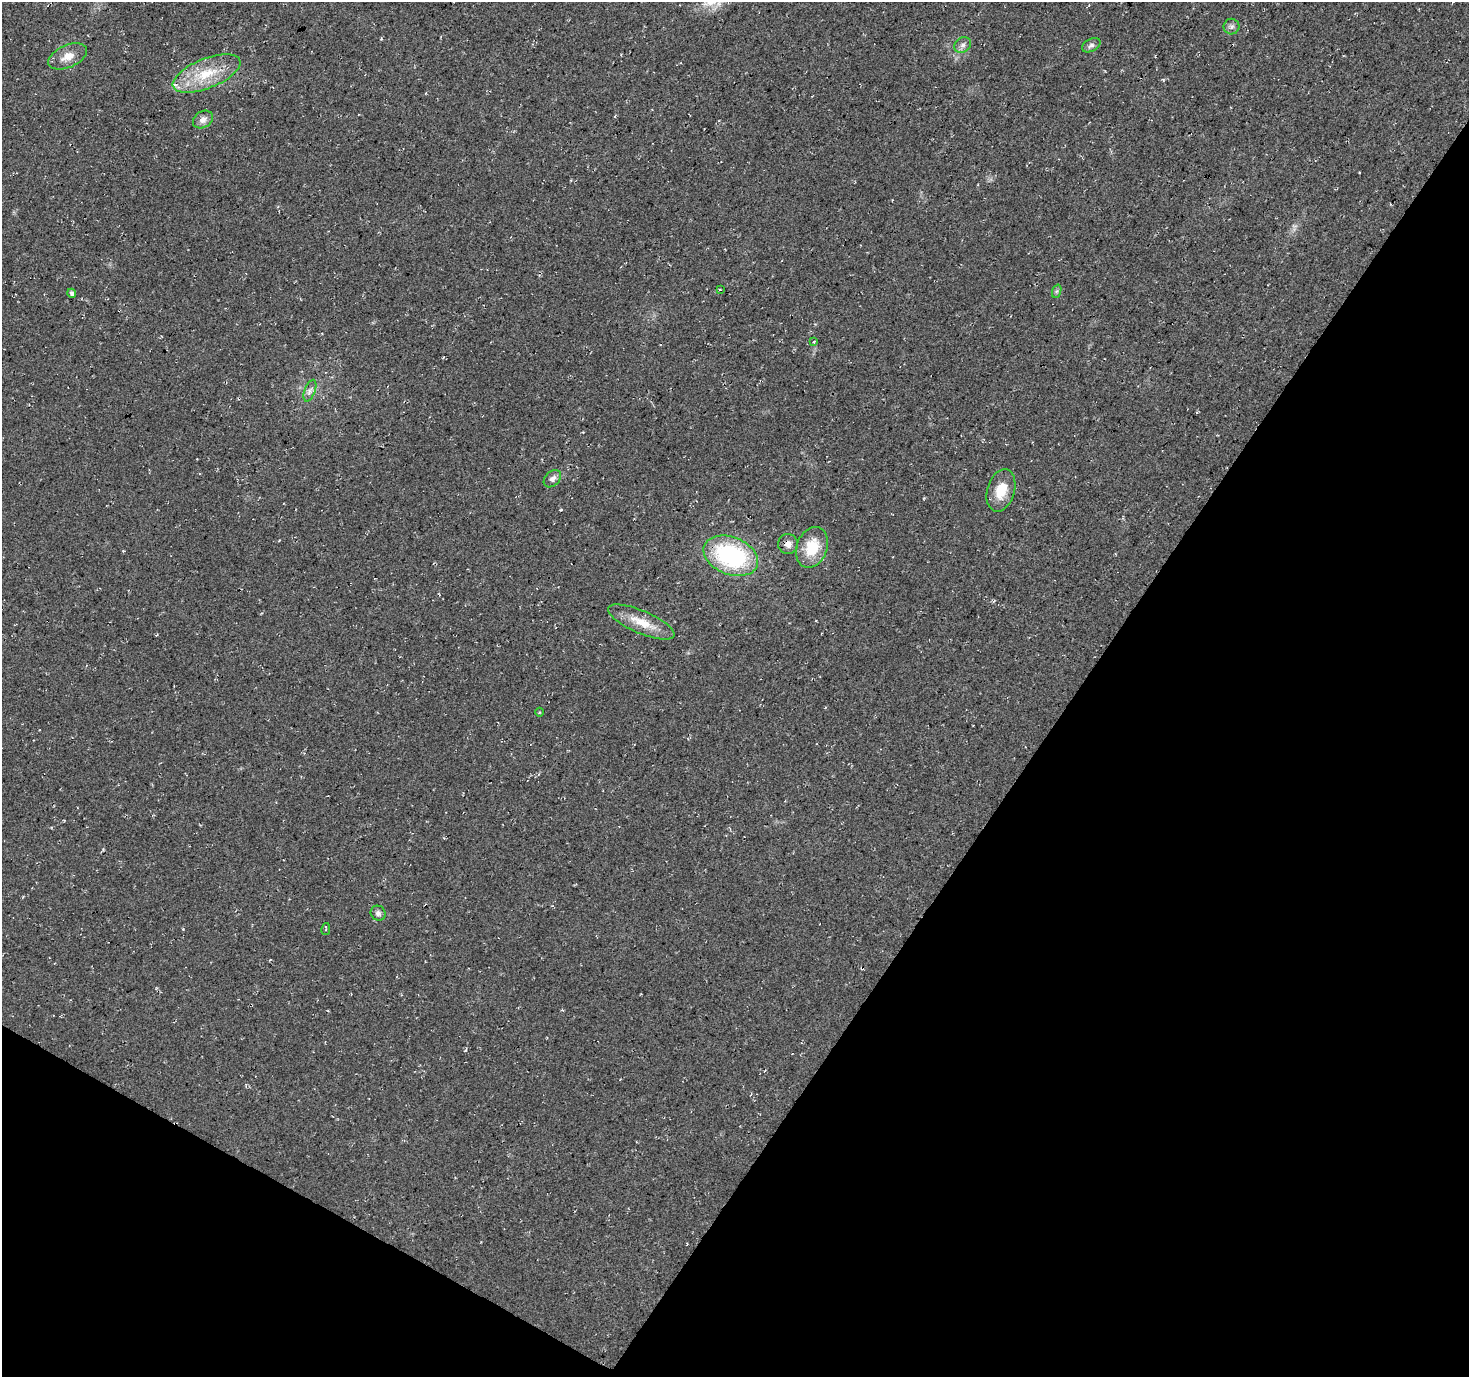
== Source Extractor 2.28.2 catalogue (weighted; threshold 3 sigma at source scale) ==
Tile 15 of 4 x 4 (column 3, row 4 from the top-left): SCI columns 2945-4411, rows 264-1638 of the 5880 x 5952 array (HDU 1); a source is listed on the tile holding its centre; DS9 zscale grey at full resolution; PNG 1471 x 1379 px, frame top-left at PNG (2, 2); each listed source drawn as its Kron ellipse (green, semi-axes under 4 px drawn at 4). Shown black and unused: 32% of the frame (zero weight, under 3 of 4 exposures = <1% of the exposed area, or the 3 px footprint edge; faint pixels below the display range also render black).
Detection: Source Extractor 2.28.2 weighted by HDU 2 'WHT'; one run over the whole footprint, this tile lists its part. Background 0.0149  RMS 0.005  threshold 0.0226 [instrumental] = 3 sigma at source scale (4.5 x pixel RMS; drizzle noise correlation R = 1.50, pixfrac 1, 0.0396/0.0396 arcsec/px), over >= 5 px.
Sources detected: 21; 1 cosmic-ray / hot-pixel residue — neither listed nor drawn; the other 20 listed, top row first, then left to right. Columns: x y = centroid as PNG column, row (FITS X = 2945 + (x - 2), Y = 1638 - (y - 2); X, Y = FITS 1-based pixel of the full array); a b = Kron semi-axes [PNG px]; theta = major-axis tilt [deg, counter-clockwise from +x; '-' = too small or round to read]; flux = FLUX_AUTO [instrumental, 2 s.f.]
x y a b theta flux
1232 27 8 8 - 1.6
963 45 9 7 38 2.1
1091 45 10 6 27 1.7
68 56 20 11 24 6.3
207 73 36 14 22 18
203 119 11 8 32 3
720 289 4 2 - 0.43
1057 291 7 4 71 0.94
72 293 4 4 - 1.6
814 341 4 3 - 0.55
310 391 11 5 69 2
552 479 10 7 44 2.2
1001 490 22 13 74 10
788 544 10 10 - 3
812 547 21 15 69 15
731 556 28 19 -21 61
641 622 36 11 -23 11
539 712 4 3 - 0.5
378 913 8 7 - 1.7
326 929 6 2 78 0.55
Overlapping masked pixels (flux is a lower limit): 1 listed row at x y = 788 544